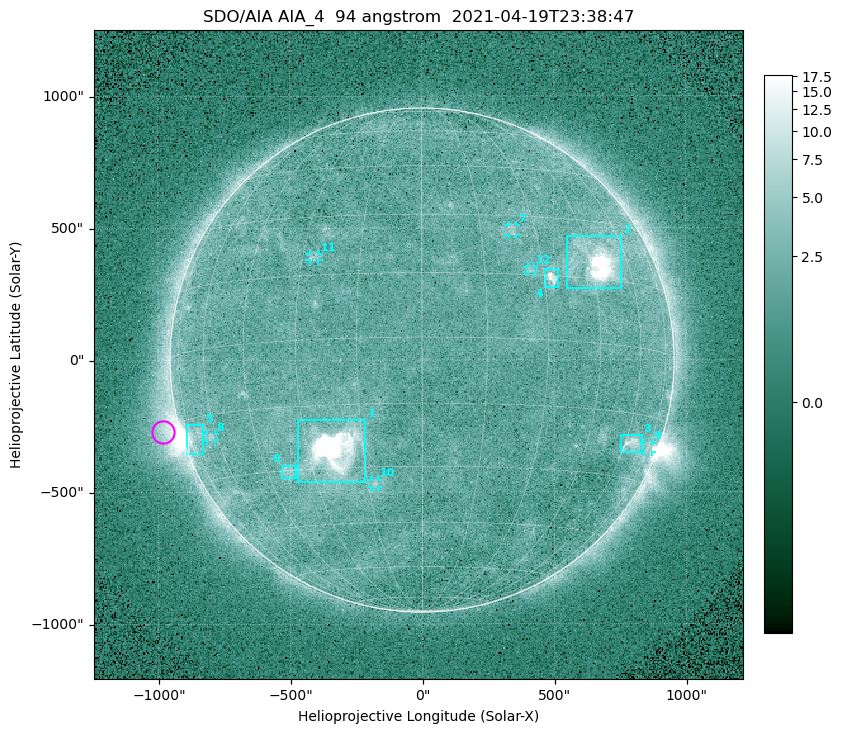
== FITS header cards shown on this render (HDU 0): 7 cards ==
TELESCOP= 'SDO/AIA '
INSTRUME= 'AIA_4   '
WAVELNTH=                   94
WAVEUNIT= 'angstrom'
DATE-OBS= '2021-04-19T23:38:47.12'
CTYPE1  = 'HPLN-TAN'
CTYPE2  = 'HPLT-TAN'

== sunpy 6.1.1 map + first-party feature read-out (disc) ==
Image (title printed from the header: SDO/AIA AIA_4  94 angstrom  2021-04-19T23:38:47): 512 x 512 px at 4.8 arcsec/px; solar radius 955 arcsec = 199 px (full disc in frame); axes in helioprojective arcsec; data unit not stated in the header (colour bar unlabelled)
Orientation: roll -0.138 deg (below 1 deg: not rotated)
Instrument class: DISC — disc imager (sunpy class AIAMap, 94 A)
Bright regions (active regions / flare kernels): reference = the median radial profile (limb darkening/brightening removed); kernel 5 px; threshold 5 sigma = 2.56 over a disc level ~1.78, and >= 1.15x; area >= 9 px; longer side >= 5 px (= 24 arcsec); searched inside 0.97 R_sun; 12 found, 12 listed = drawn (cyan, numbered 1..; 6 of them under ~33 arcsec drawn as corner ticks so the feature stays visible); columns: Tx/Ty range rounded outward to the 10 arcsec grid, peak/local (2 s.f.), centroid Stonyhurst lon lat
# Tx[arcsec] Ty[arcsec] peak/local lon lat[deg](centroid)
1 -470..-210 -460..-220 1210 -23 -26
2 550..760 270..470 61 +47 +19
3 750..830 -350..-280 4.5 +63 -22
4 460..520 270..350 6.9 +32 +14
5 -900..-830 -360..-240 6.5 -72 -19
6 -540..-480 -450..-400 3 -38 -30
7 330..360 470..510 3 +23 +26
8 -820..-780 -300..-280 3 -63 -20
9 840..870 -350..-310 2.9 +74 -22
10 -190..-170 -480..-450 3.1 -13 -34
11 -430..-390 380..410 3 -27 +20
12 400..430 330..360 2.9 +27 +16
Off-limb structures (1.02-1.3 R_sun): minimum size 50 px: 7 found; the strongest spans PA ~90..115 deg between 1.02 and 1.21 R_sun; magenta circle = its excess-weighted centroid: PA ~105 deg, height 1.07 R_sun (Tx ~-980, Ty ~-270 arcsec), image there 4.7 x the reference